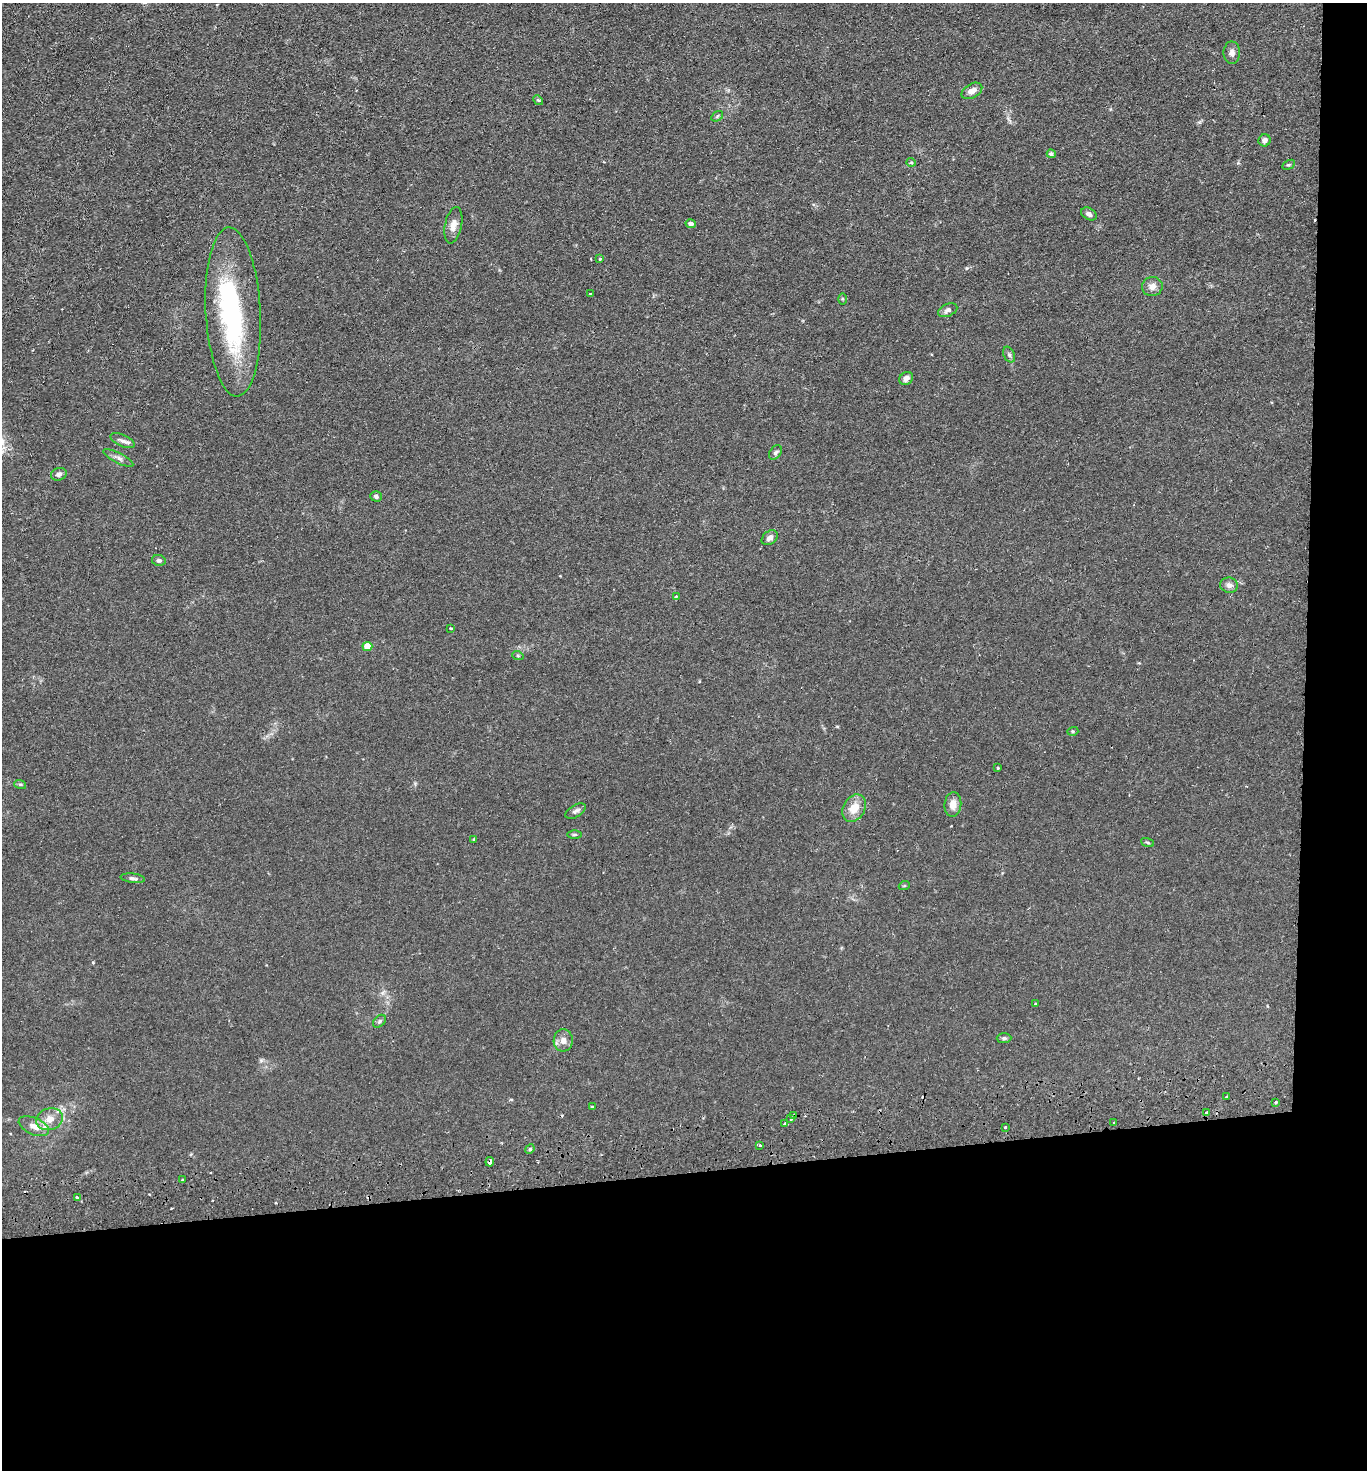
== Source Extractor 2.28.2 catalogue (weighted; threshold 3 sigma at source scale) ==
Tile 9 of 3 x 3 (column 3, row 3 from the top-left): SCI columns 2854-4218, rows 56-1523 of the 4380 x 4515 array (HDU 1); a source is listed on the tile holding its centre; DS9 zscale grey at full resolution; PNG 1369 x 1472 px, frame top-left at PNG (2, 3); each listed source drawn as its Kron ellipse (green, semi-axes under 4 px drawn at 4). Shown black and unused: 24% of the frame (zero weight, under 2 of 3 exposures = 3% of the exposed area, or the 3 px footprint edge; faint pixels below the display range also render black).
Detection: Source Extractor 2.28.2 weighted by HDU 2 'WHT'; one run over the whole footprint, this tile lists its part. Background 0.0312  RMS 0.0056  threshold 0.0254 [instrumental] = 3 sigma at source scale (4.5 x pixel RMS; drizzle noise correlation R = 1.50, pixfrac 1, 0.05/0.05 arcsec/px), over >= 5 px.
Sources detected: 70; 1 inside a brighter object's white glare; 6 cosmic-ray / hot-pixel residue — neither listed nor drawn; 1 inside a brighter listed object's ellipse — not listed separately; the other 62 listed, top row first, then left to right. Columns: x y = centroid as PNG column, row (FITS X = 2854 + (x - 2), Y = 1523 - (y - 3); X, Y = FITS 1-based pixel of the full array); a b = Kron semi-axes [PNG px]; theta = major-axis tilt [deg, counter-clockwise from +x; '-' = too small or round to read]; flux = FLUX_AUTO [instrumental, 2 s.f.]
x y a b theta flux
1232 53 11 8 -90 2.9
972 91 11 7 30 3.7
538 100 5 4 - 0.64
717 116 6 4 31 0.86
1265 140 6 6 - 2.4
1051 154 4 4 - 1.3
911 162 4 4 - 0.66
1288 165 7 4 30 0.72
1089 214 8 5 -31 2.1
691 224 5 4 - 1.9
453 225 18 8 79 4.3
600 259 4 3 - 0.5
1152 287 10 9 - 3.5
590 293 3 2 - 0.44
843 299 6 4 -89 0.6
948 310 10 6 24 1.8
233 312 84 27 -87 86
1009 355 8 5 -63 1.4
906 378 7 6 - 2.6
123 441 13 6 -25 2.2
775 453 8 5 52 1.2
118 458 16 5 -27 2.3
59 474 8 6 19 1.9
376 496 6 5 - 1.3
770 538 9 6 39 2.1
159 560 7 5 -12 1.3
1229 585 9 7 -9 2.3
676 596 3 3 - 0.66
451 628 3 2 - 0.74
367 646 5 4 - 10
518 656 6 3 -19 0.63
1073 731 5 3 - 0.63
998 768 3 3 - 0.47
20 784 6 3 -18 0.67
953 805 12 8 85 4.3
854 808 14 11 59 7.7
575 811 11 6 31 1.6
574 835 7 3 1 0.73
474 839 4 3 - 0.65
1147 842 7 3 -19 0.66
133 878 12 4 -7 1.5
904 886 5 3 - 0.49
1035 1004 4 2 - 0.41
379 1021 7 5 43 1.1
1004 1038 7 5 1 1.1
563 1040 11 9 89 3.9
1226 1097 2 2 - 0.6
1276 1102 3 3 - 1.4
592 1107 3 3 - 0.62
1207 1113 3 3 - 2.7
794 1115 3 3 - 1.1
50 1119 13 10 18 6.3
791 1119 3 3 - 0.8
1114 1122 3 3 - 0.74
785 1124 3 3 - 1.4
34 1126 16 8 -23 4.9
1005 1127 3 2 - 0.85
760 1146 3 3 - 2.2
530 1149 5 4 - 0.77
490 1162 5 3 - 35
182 1180 3 2 - 0.82
77 1197 3 3 - 1.6
Overlapping masked pixels (flux is a lower limit): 3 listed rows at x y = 1207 1113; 794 1115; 490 1162